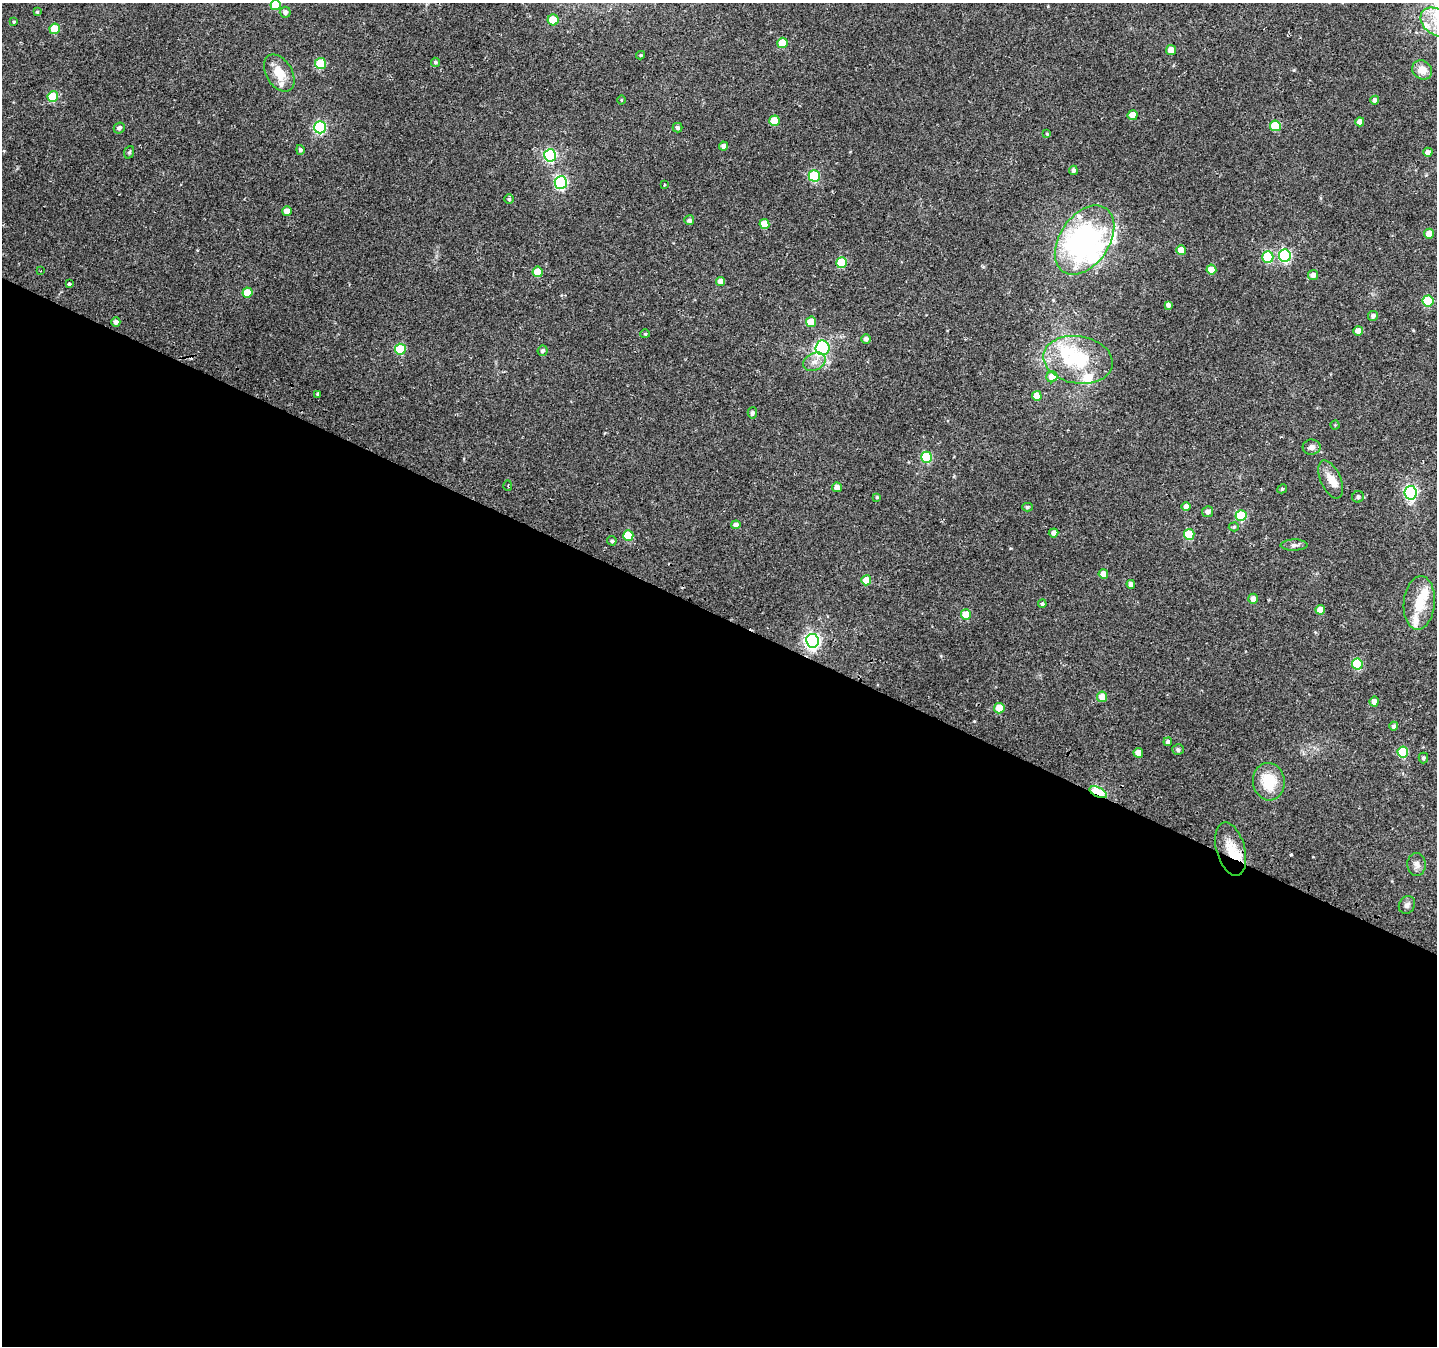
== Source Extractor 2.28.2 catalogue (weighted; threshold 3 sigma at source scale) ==
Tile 14 of 4 x 4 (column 2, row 4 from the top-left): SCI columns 1458-2892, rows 296-1639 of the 5776 x 5902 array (HDU 1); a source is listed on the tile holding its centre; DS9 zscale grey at full resolution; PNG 1439 x 1348 px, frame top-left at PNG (2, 3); each listed source drawn as its Kron ellipse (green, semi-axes under 4 px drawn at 4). Shown black and unused: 54% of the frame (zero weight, under 2 of 3 exposures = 2% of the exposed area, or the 3 px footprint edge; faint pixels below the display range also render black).
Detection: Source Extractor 2.28.2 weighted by HDU 2 'WHT'; one run over the whole footprint, this tile lists its part. Background 0.0525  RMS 0.012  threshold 0.0531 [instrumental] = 3 sigma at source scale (4.5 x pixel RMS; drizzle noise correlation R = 1.50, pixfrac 1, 0.0396/0.0396 arcsec/px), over >= 5 px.
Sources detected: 124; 4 inside a brighter object's white glare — neither listed nor drawn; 7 inside a brighter listed object's ellipse — not listed separately; the other 113 listed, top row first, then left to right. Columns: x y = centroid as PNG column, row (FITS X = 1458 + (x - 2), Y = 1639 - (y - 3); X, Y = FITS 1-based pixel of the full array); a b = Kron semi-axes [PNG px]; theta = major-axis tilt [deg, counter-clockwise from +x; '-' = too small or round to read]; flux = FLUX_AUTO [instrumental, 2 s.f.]
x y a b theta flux
275 5 5 5 - 33
37 12 3 3 - 1.4
285 12 5 5 - 4.6
553 20 5 5 - 29
14 22 4 3 - 1.1
1436 22 17 12 -37 20
55 29 5 5 - 28
782 43 5 5 - 24
1171 50 5 5 - 14
641 55 4 3 - 1.4
435 62 5 4 - 1.9
321 63 5 5 - 45
1422 70 10 9 - 14
279 73 20 13 -59 20
53 96 5 5 - 38
621 100 4 3 - 1.1
1375 100 4 4 - 4.2
1133 115 5 5 - 15
774 121 5 5 - 25
1360 122 4 4 - 7.7
1275 126 5 5 - 41
320 127 6 6 - 140
119 128 5 5 - 3
677 128 5 4 - 2.9
1047 134 4 4 - 1.3
723 146 4 4 - 4.3
300 150 5 4 - 2.5
129 152 6 5 - 1.7
1428 152 4 4 - 5.8
550 155 6 6 - 130
1073 170 4 4 - 3.4
814 176 5 5 - 84
561 183 6 6 - 150
664 185 2 2 - 1.1
509 199 5 5 - 2
287 211 5 4 - 11
689 220 5 5 - 3.5
764 224 5 5 - 19
1429 234 5 4 - 12
1084 240 38 25 55 170
1181 250 5 5 - 19
1285 256 6 6 - 140
1268 257 6 5 - 57
842 263 5 5 - 50
1211 270 5 5 - 15
41 271 2 2 - 1.2
538 272 5 5 - 26
1313 275 5 5 - 6.8
721 281 4 4 - 9.5
69 284 3 3 - 8.9
247 293 5 5 - 29
1428 301 5 5 - 60
1168 305 4 4 - 3.5
1373 316 5 5 - 3.6
116 322 5 4 - 4.3
811 322 5 5 - 23
1358 331 5 5 - 14
645 334 4 4 - 1.2
866 339 5 5 - 3.8
822 348 7 7 - 140
400 349 5 5 - 49
542 351 5 5 - 3.1
1078 360 35 23 -10 77
814 362 12 8 25 7.6
1052 377 5 5 - 16
318 394 4 3 - 5.7
1037 396 5 5 - 15
752 413 5 4 - 2.9
1335 425 4 4 - 1.1
1312 447 9 7 1 5.4
927 457 5 5 - 68
1331 479 20 10 -66 12
508 486 5 2 - 1
837 487 5 5 - 8.5
1282 489 5 4 - 1.7
1411 493 7 6 - 190
877 497 4 4 - 1.2
1358 497 6 5 - 2.7
1186 506 4 4 - 7.7
1027 507 5 4 - 1.9
1208 512 5 5 - 5
1241 516 5 5 - 61
736 525 4 4 - 5.3
1234 527 5 4 - 1.6
1054 533 5 4 - 5
1189 534 5 5 - 45
628 535 5 5 - 46
612 541 5 4 - 2.4
1294 545 13 5 1 4.1
1103 574 5 4 - 12
866 580 5 5 - 20
1131 584 4 4 - 6.2
1253 599 5 4 - 6.7
1419 603 27 15 85 29
1042 604 4 3 - 1.9
1320 610 5 4 - 12
966 615 5 5 - 28
812 641 7 6 - 310
1357 664 5 5 - 56
1102 697 5 5 - 13
1374 702 5 4 - 9.6
999 708 5 5 - 27
1394 726 4 4 - 3.7
1168 742 4 4 - 3.6
1178 749 6 5 - 3
1403 752 5 5 - 63
1138 753 5 5 - 13
1423 758 5 4 - 2.4
1269 782 19 16 -84 37
1098 792 9 4 -26 89
1231 849 27 14 -74 24
1417 864 11 9 -89 6.5
1407 905 9 7 58 4
Overlapping masked pixels (flux is a lower limit): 1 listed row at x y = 1098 792
Isophote crosses this tile's border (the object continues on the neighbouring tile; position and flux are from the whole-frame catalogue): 2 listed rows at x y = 275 5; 1436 22